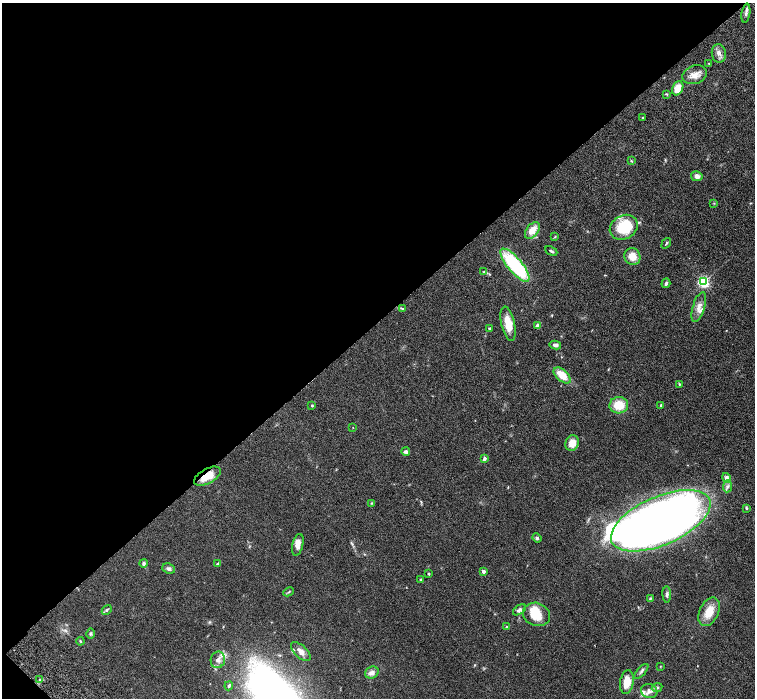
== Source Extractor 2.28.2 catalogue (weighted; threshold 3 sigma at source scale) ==
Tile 5 of 4 x 4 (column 1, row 2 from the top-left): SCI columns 47-1552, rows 2987-4378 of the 6116 x 6111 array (HDU 1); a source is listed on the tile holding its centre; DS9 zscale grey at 2 x 2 block average (1 PNG px = mean of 2 x 2 image px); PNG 757 x 700 px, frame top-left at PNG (2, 3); each listed source drawn as its Kron ellipse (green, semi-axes under 4 px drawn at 4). Shown black and unused: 46% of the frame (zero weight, under 4 of 8 exposures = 3% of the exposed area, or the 3 px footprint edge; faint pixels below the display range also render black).
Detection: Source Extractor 2.28.2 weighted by HDU 2 'WHT'; one run over the whole footprint, this tile lists its part. Background 0.0536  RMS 0.0042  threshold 0.0173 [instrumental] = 3 sigma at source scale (4.09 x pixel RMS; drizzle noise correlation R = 1.36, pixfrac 0.8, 0.05/0.05 arcsec/px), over >= 5 px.
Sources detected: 77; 1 inside a brighter object's white glare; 1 cosmic-ray / hot-pixel residue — neither listed nor drawn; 6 inside a brighter listed object's ellipse — not listed separately; the other 69 listed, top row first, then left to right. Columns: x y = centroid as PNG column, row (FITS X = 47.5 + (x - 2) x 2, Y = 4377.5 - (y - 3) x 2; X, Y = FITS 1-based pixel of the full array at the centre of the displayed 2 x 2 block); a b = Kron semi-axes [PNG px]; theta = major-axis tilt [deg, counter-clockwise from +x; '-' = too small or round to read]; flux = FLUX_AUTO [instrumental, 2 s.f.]
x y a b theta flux
746 13 9 4 81 2.8
719 53 9 7 -84 4.5
709 63 3 3 - 0.59
695 75 12 9 19 7.1
678 88 7 5 66 12
666 94 4 3 - 0.86
643 118 3 3 - 1.2
631 161 3 3 - 0.85
697 176 6 5 - 4
714 203 3 2 - 0.58
624 227 15 11 30 40
532 231 9 6 52 10
555 237 4 2 - 0.73
666 243 6 2 54 0.98
551 251 6 3 -27 1.6
632 256 8 8 - 10
515 265 21 7 -50 74
484 272 3 3 - 0.79
703 282 4 3 - 130
666 283 5 3 - 1.5
699 307 15 6 73 7
402 308 3 3 - 0.9
508 324 17 6 -77 13
538 326 4 3 - 4.1
489 328 2 2 - 1.4
555 345 6 3 -10 3.1
562 375 10 5 -41 15
679 384 4 3 - 0.77
619 405 9 8 - 18
661 405 4 3 - 1.2
312 406 3 2 - 1.1
353 427 3 2 - 0.3
572 443 8 6 69 9.8
406 452 4 3 - 2.3
484 459 4 3 - 2.8
207 476 15 7 29 14
726 478 5 4 - 4.3
727 486 6 4 84 2.3
372 503 4 3 - 0.84
747 508 4 2 - 0.96
661 521 53 24 24 810
537 538 4 4 - 1.8
298 545 11 5 77 6.1
143 563 4 3 - 2.5
218 564 4 3 - 2
169 569 6 5 - 2.3
483 571 2 2 - 4.4
429 574 3 3 - 0.82
421 580 3 3 - 1.4
289 592 5 2 - 0.94
667 594 8 4 -87 2.3
650 598 4 3 - 1
107 610 5 3 - 1.6
519 610 7 4 36 2.9
709 612 15 9 64 14
536 614 14 11 -22 19
507 627 4 3 - 1.1
90 634 5 3 - 1.4
80 641 4 3 - 0.98
301 652 12 6 -42 5.2
218 660 8 7 - 4.6
660 666 3 2 - 0.49
641 671 9 3 47 1.9
372 673 7 5 27 4.1
40 680 4 3 - 1.2
627 682 12 7 80 14
229 686 4 3 - 1.4
657 688 5 3 - 1.4
649 691 8 7 - 4.7
Overlapping masked pixels (flux is a lower limit): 1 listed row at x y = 207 476